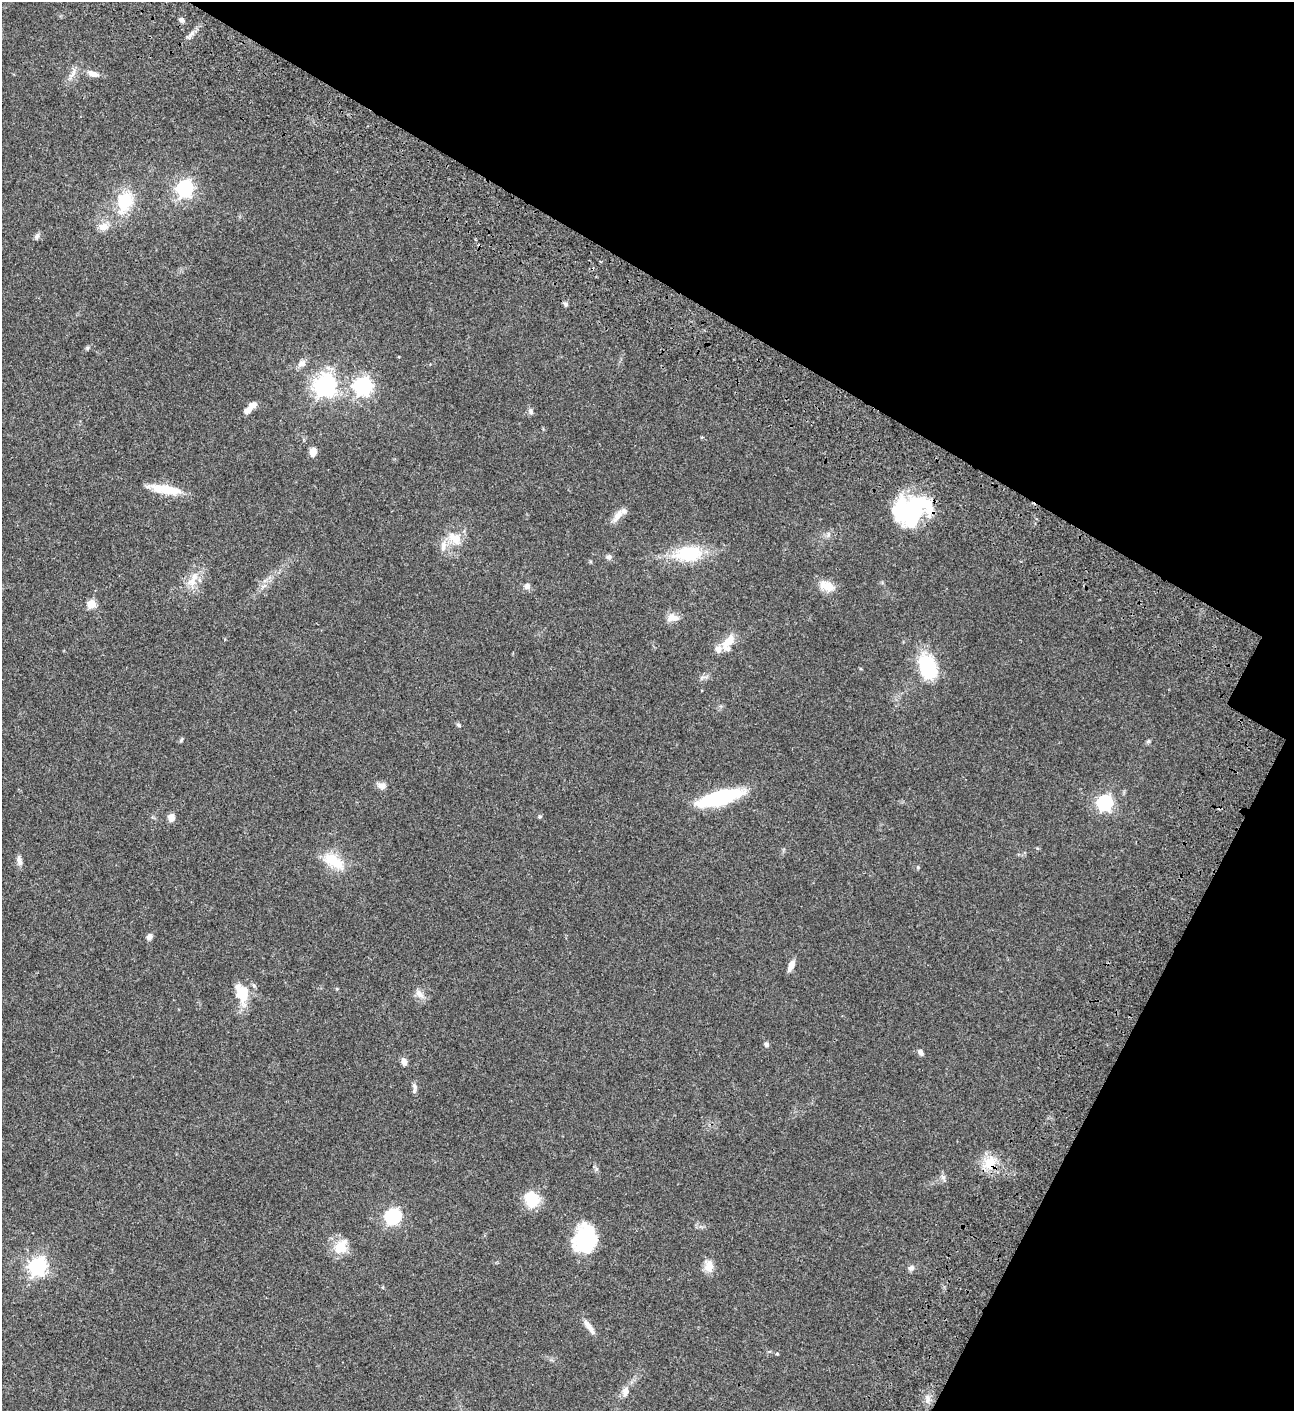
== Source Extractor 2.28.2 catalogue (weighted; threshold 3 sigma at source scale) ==
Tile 8 of 4 x 4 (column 4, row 2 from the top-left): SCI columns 4382-5673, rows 3023-4431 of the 6049 x 6047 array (HDU 1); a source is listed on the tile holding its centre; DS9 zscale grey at full resolution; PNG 1296 x 1413 px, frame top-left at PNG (2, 2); no overlay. Shown black and unused: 27% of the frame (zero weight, under 3 of 4 exposures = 13% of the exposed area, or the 3 px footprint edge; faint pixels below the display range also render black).
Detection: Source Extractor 2.28.2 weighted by HDU 2 'WHT'; one run over the whole footprint, this tile lists its part. Background 0.0655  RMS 0.0059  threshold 0.0266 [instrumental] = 3 sigma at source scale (4.5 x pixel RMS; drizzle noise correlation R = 1.50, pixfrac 1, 0.05/0.05 arcsec/px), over >= 5 px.
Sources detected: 64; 1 cosmic-ray / hot-pixel residue — not listed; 4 inside a brighter listed object's ellipse — not listed separately; the other 59 listed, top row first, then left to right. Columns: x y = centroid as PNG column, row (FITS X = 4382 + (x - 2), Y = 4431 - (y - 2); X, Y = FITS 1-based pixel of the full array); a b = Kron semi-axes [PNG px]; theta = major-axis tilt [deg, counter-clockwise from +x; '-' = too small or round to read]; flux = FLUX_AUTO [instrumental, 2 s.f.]
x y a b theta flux
181 20 6 5 - 1.7
73 73 17 5 61 3
93 74 15 7 -20 3.6
185 188 7 7 - 160
124 201 26 18 80 21
104 227 15 10 12 4.8
37 236 11 4 64 1.3
565 304 7 4 90 0.99
87 348 5 5 - 0.81
302 363 12 8 34 2.8
325 385 7 7 - 360
363 386 7 7 - 200
248 410 12 8 32 3.4
531 411 9 5 -64 1.4
313 452 9 7 75 4.5
166 489 39 10 -10 13
910 510 38 27 19 63
618 516 20 7 57 4.7
455 538 20 14 -30 9
688 554 35 19 5 26
609 557 7 6 - 1.6
193 580 28 9 66 8
527 586 7 7 - 2.2
827 586 20 12 -21 7.2
91 604 5 5 - 19
672 617 15 9 -6 4.7
728 641 23 10 51 7.6
928 667 29 18 -70 31
458 725 7 4 -27 0.88
181 740 7 4 46 0.77
1148 741 6 5 - 0.87
382 786 10 8 -5 3
720 797 38 12 15 52
1105 803 6 6 - 130
171 817 7 6 - 4.4
19 861 14 6 -77 2.2
333 861 32 15 -32 14
918 867 5 4 - 0.61
150 937 7 5 59 2.4
791 965 12 6 65 4.2
242 993 25 16 -76 14
420 994 14 8 -53 3.3
766 1044 7 5 -34 1.3
920 1052 7 6 - 1.8
404 1062 9 7 -74 2.4
415 1087 11 6 85 1.9
989 1163 20 17 52 11
943 1177 7 7 - 1.5
532 1199 16 13 -62 17
393 1216 7 6 - 120
585 1239 26 20 81 40
341 1247 19 15 46 11
37 1266 7 7 - 220
709 1266 14 10 84 5.5
911 1268 8 7 - 1.8
589 1327 22 6 -53 3.9
777 1354 4 4 - 0.5
625 1392 15 8 84 3.5
928 1399 12 4 90 2.2
Overlapping masked pixels (flux is a lower limit): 2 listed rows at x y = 910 510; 989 1163
Unlisted compact peaks at least as high as the median listed source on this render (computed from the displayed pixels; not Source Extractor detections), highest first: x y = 192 33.